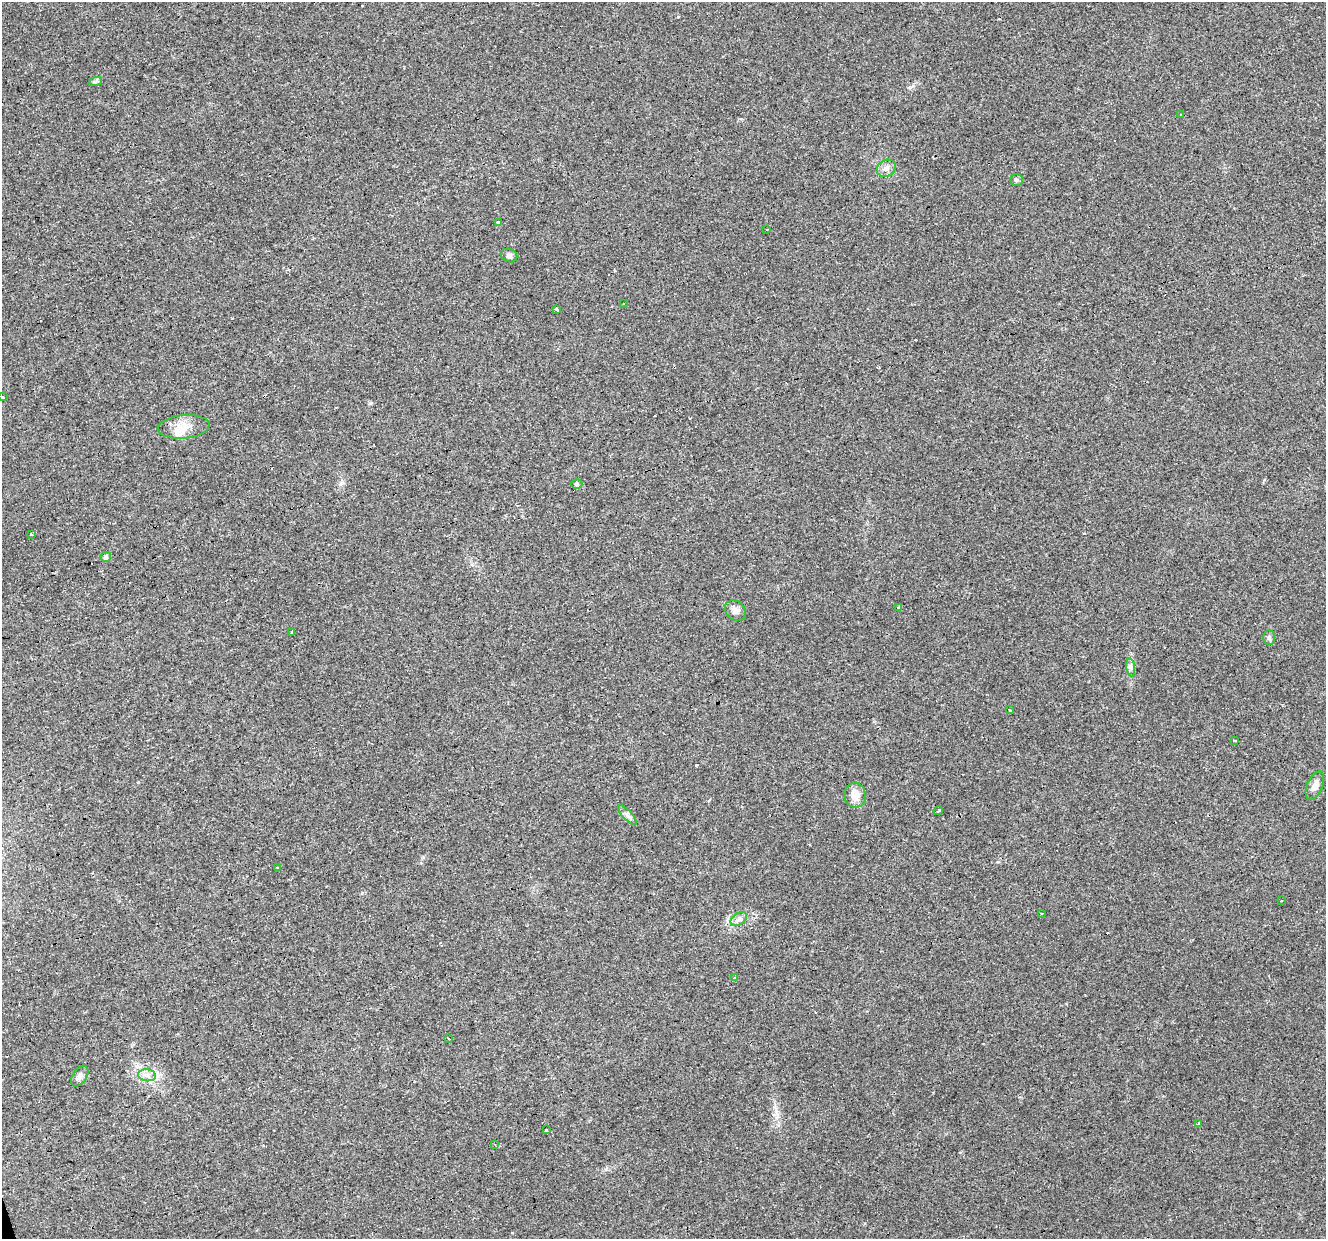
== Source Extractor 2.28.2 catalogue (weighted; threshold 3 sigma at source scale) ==
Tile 7 of 4 x 4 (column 3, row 2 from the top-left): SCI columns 2647-3970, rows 2576-3812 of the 5293 x 5105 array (HDU 1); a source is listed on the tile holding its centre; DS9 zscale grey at full resolution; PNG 1328 x 1241 px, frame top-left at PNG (2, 2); each listed source drawn as its Kron ellipse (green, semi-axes under 4 px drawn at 4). Shown black and unused: <1% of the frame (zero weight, under 3 of 4 exposures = <1% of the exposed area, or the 3 px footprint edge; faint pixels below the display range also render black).
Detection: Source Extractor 2.28.2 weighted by HDU 2 'WHT'; one run over the whole footprint, this tile lists its part. Background 0.0222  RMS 0.0032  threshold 0.0146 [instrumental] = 3 sigma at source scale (4.5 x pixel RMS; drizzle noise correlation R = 1.50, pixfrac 1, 0.0396/0.0396 arcsec/px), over >= 5 px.
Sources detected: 48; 12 cosmic-ray / hot-pixel residue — neither listed nor drawn; the other 36 listed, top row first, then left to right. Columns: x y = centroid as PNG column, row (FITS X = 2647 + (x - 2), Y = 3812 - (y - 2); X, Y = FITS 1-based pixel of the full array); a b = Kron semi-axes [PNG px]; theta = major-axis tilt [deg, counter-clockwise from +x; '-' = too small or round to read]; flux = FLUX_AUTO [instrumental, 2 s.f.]
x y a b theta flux
95 82 7 4 19 0.51
1181 115 3 3 - 0.79
886 168 10 8 29 1.6
1017 180 6 5 - 0.58
499 223 4 3 - 0.73
767 229 3 2 - 0.48
509 255 8 6 -22 0.98
624 303 3 3 - 0.92
557 309 3 3 - 1.3
3 397 3 3 - 1
184 427 26 11 6 5.2
577 484 5 4 - 0.58
31 534 3 3 - 1.3
106 557 5 5 - 0.74
898 607 3 3 - 1.5
735 611 11 9 -42 1.9
291 632 3 3 - 0.82
1269 637 7 5 -89 0.75
1131 667 9 4 -81 0.87
1009 709 3 3 - 1.7
1235 740 3 3 - 1.6
1315 786 15 7 67 2.1
855 795 12 10 -81 3.6
938 811 5 3 - 1.3
627 815 13 4 -46 1
278 867 3 3 - 0.36
1281 901 2 2 - 0.37
1042 914 3 3 - 0.38
739 919 9 6 36 1.2
735 977 3 3 - 0.76
448 1038 3 2 - 0.37
147 1075 9 6 -7 1.5
80 1076 11 7 56 1.4
1199 1124 3 3 - 4.4
547 1130 3 3 - 1.5
495 1144 4 3 - 0.29
Isophote crosses this tile's border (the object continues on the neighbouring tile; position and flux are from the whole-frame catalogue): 1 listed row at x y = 3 397
Unlisted compact peaks at least as high as the median listed source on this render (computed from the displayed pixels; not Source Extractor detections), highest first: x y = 371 403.